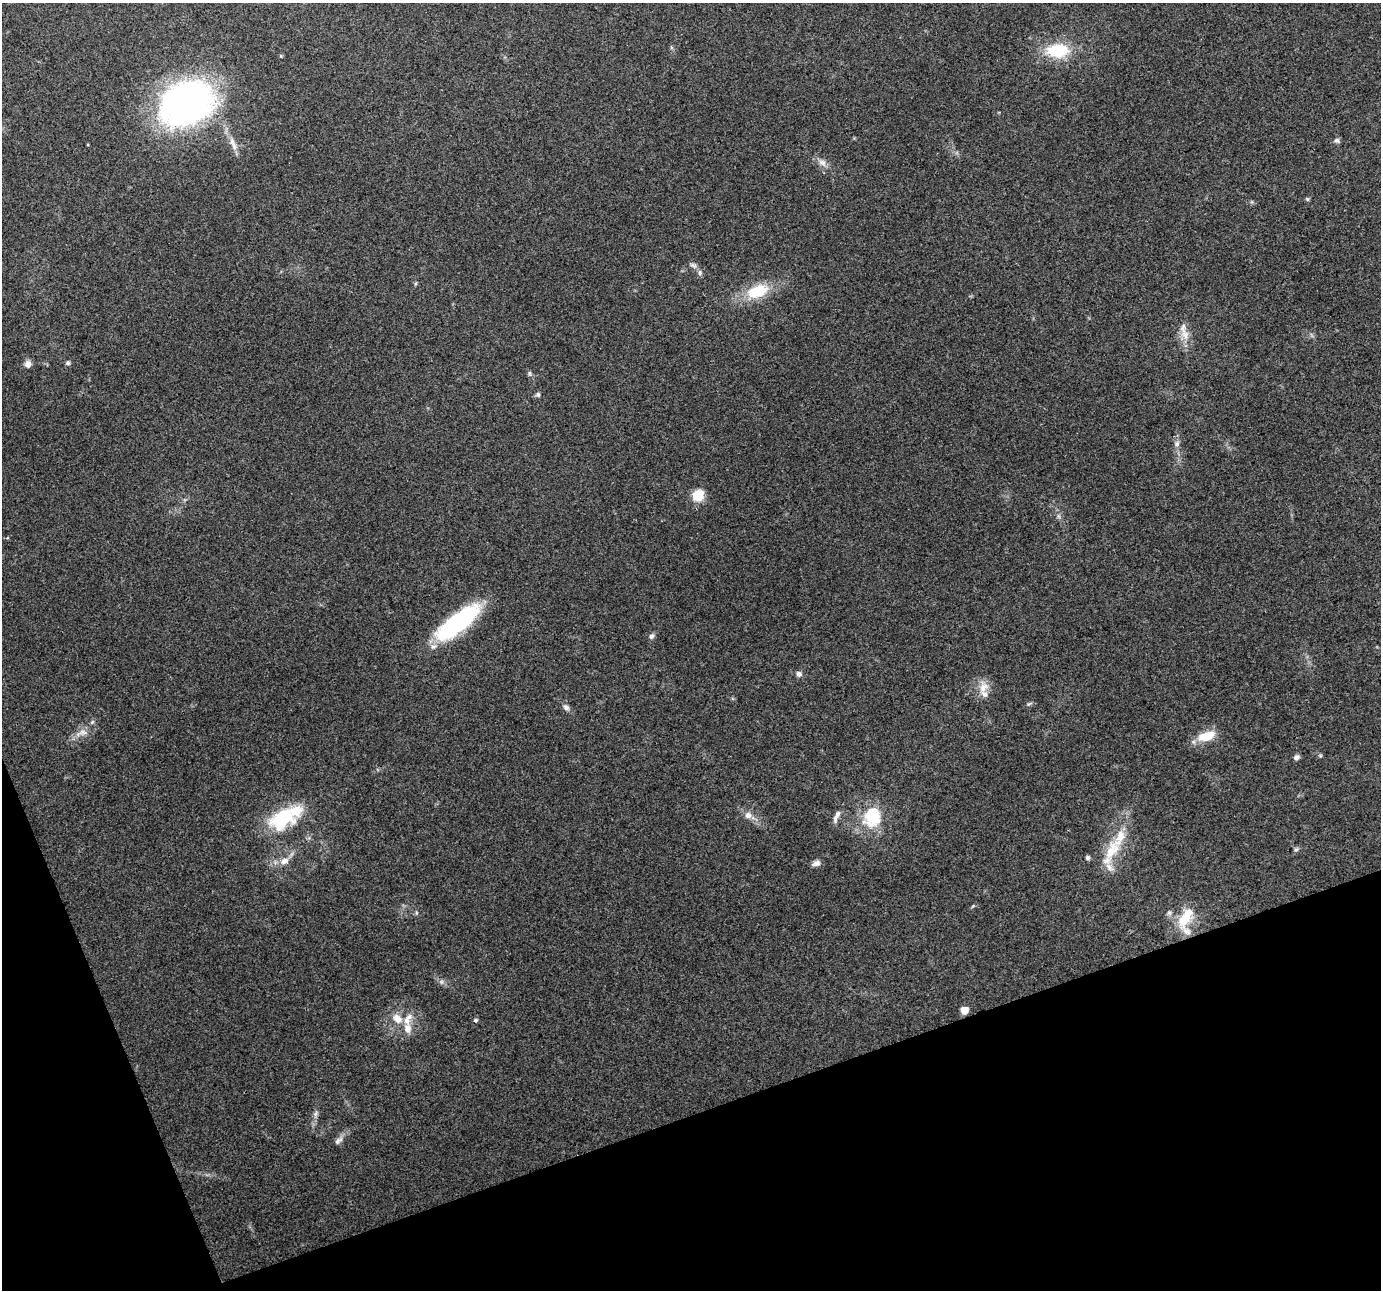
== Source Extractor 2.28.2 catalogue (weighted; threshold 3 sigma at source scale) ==
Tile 14 of 4 x 4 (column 2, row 4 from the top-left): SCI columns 1380-2758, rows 77-1364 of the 5517 x 5359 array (HDU 1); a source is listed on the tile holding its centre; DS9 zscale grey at full resolution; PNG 1383 x 1292 px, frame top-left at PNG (2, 3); no overlay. Shown black and unused: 17% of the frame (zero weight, under 3 of 4 exposures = <1% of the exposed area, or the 3 px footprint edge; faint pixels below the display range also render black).
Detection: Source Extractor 2.28.2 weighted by HDU 2 'WHT'; one run over the whole footprint, this tile lists its part. Background 0.192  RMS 0.0071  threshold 0.0322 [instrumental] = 3 sigma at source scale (4.5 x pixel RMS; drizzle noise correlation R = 1.50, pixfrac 1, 0.0396/0.0396 arcsec/px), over >= 5 px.
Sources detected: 55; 1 inside a brighter object's white glare — not listed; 8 inside a brighter listed object's ellipse — not listed separately; the other 46 listed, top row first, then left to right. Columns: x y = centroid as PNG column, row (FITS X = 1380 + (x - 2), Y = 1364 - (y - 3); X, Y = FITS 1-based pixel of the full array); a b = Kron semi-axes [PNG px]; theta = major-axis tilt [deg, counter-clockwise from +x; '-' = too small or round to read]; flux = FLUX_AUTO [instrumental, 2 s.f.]
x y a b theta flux
1058 50 24 15 1 33
281 56 5 3 - 0.6
187 103 48 36 24 320
1337 140 8 6 -3 2.1
233 144 23 7 -70 6.8
822 162 11 8 -19 4.2
1307 199 7 4 -45 0.89
693 265 12 6 -29 2.4
757 291 21 12 19 30
1185 335 13 10 -74 6.9
68 363 6 6 - 1.5
28 364 8 7 - 4.3
529 373 7 5 -74 1.4
538 394 7 6 - 1.5
1177 444 9 7 85 2.8
698 495 6 6 - 61
1058 516 7 4 -71 1.5
457 623 47 15 38 100
652 636 9 6 58 2
799 674 8 7 - 2.5
983 687 19 13 79 9.2
1029 704 10 2 31 1
566 707 10 7 -50 2.8
92 722 7 4 45 1.2
82 733 19 8 17 6.4
1207 736 21 10 19 16
1320 756 5 5 - 0.97
1296 757 6 5 - 2.7
748 815 9 9 - 4.2
872 816 17 15 75 39
285 817 45 22 30 45
835 819 14 6 81 3.1
1296 849 6 6 - 1.4
1112 850 34 17 64 24
1088 858 5 5 - 1.6
284 861 12 9 28 5.6
816 863 11 7 16 3.1
1169 913 8 6 75 1.8
1185 917 25 14 55 20
441 982 6 6 - 1.8
964 1010 5 5 - 12
397 1019 14 10 -41 8.1
476 1020 5 5 - 1.4
408 1028 13 9 -84 6.9
315 1114 8 4 71 1.8
338 1141 15 6 42 3.5